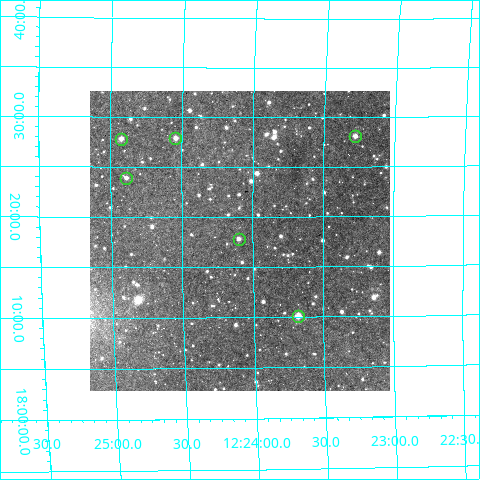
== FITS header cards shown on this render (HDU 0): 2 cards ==
NAXIS1  =                  300
NAXIS2  =                  300

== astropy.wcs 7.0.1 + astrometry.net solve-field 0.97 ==
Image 300 x 300 px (HDU 0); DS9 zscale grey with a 90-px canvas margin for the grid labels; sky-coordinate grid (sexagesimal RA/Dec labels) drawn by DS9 from the SOLVED WCS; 6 Tycho-2 reference stars matched to detected sources circled (green)
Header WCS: RA---TAN/DEC--TAN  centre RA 12:24:06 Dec +18:18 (186.02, +18.29 deg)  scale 6 arcsec/px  FOV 30.0' x 30.0'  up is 0 deg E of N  parity normal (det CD < 0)
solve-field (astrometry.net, Tycho-2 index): VERIFIED the header's WCS against the Tycho-2 star catalogue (verified at 2 index scales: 6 matches each, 0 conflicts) and refined it, rather than solving blind
Solved WCS: RA---TAN-SIP/DEC--TAN-SIP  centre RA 12:24:06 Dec +18:18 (186.02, +18.29 deg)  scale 6.06 x 5.98 arcsec/px (non-square pixels)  FOV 30.3' x 29.9'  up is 0 deg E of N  parity normal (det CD < 0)
The solver's refit moves the header's centre by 1.6 arcsec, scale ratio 1.009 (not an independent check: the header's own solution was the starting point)
Tycho-2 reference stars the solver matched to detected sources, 6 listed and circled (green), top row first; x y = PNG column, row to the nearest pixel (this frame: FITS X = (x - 90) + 1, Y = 300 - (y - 91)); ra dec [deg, ICRS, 3 dp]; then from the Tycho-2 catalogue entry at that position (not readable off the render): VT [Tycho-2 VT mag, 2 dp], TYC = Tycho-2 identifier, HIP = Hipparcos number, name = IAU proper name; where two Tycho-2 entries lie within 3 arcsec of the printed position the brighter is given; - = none
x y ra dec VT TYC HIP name
355 136 185.820 +18.468 11.70 1445-657-1 - -
175 138 186.136 +18.465 11.92 1445-1173-1 - -
121 139 186.231 +18.464 11.74 1445-191-1 - -
126 178 186.223 +18.399 11.89 1445-1851-1 - -
239 239 186.025 +18.297 12.54 1445-342-1 - -
298 316 185.921 +18.169 10.59 1445-1669-1 - -